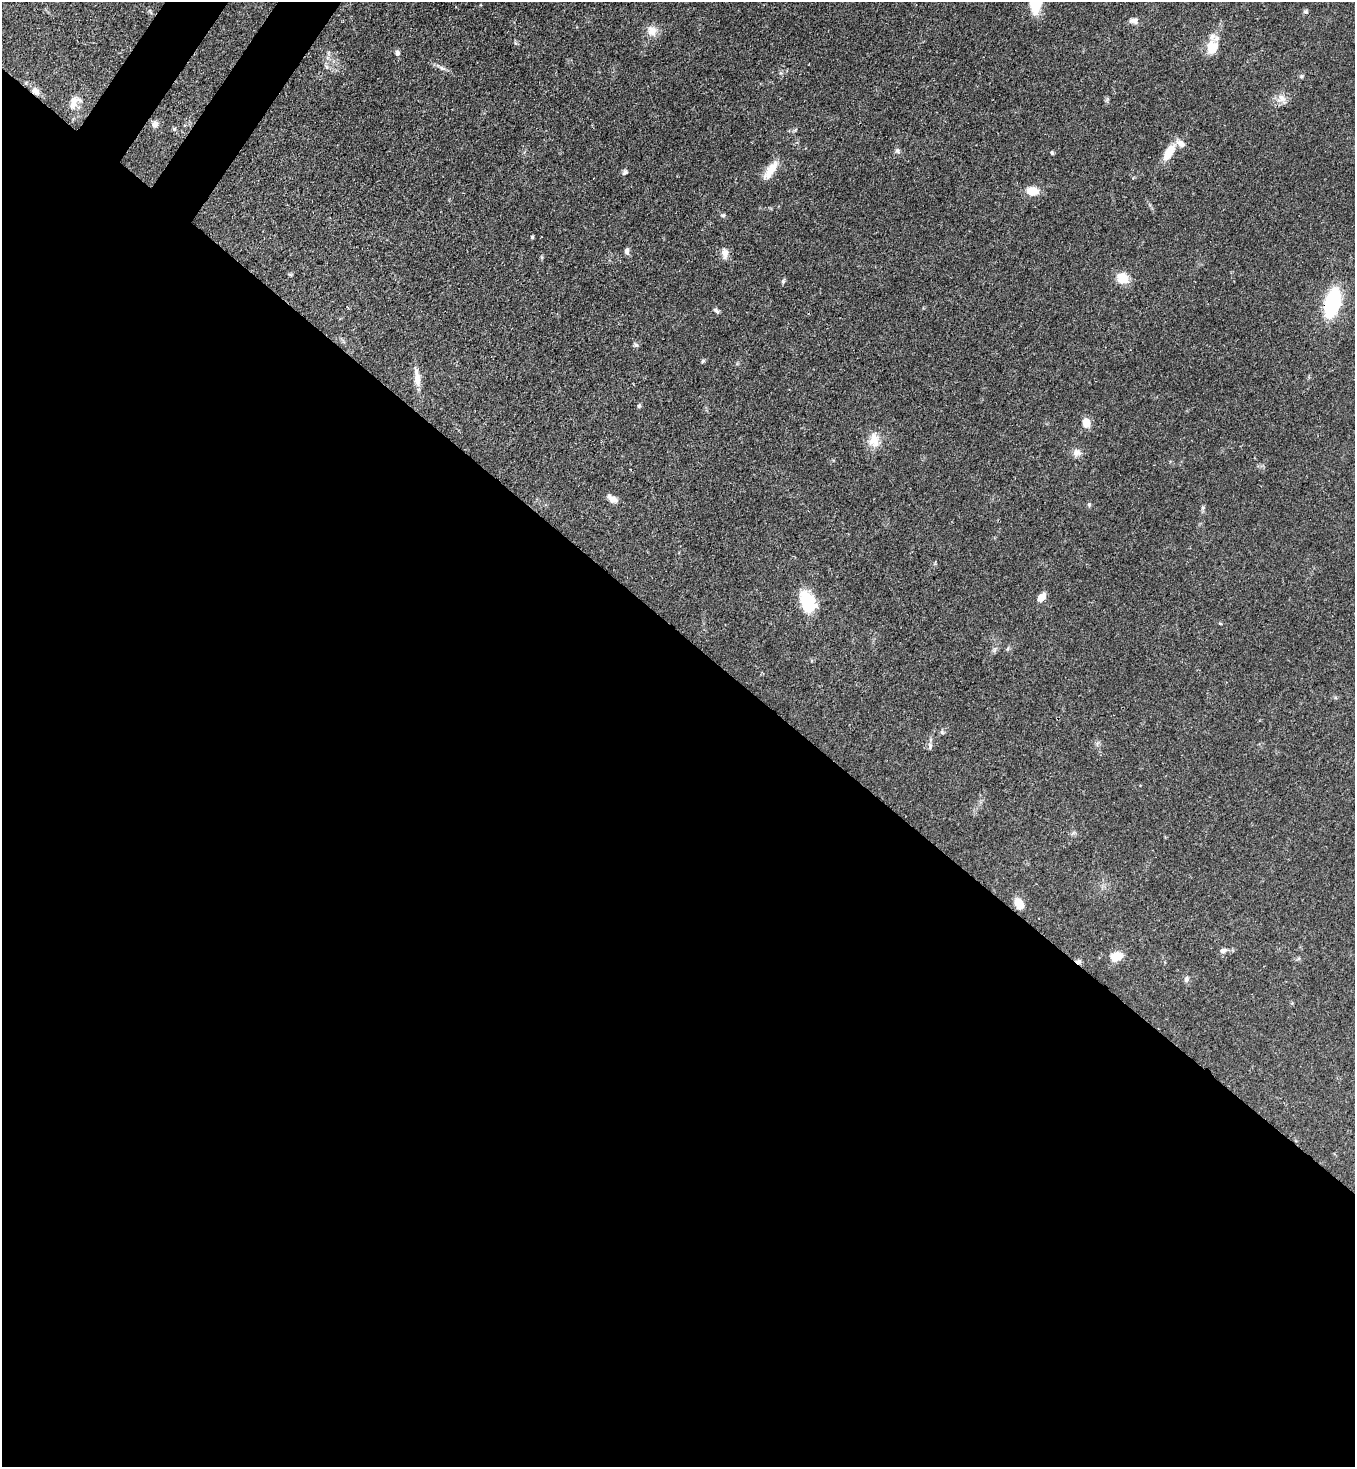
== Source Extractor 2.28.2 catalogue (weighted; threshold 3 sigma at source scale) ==
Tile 14 of 4 x 4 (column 2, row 4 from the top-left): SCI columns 1717-3069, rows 60-1524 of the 6000 x 5978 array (HDU 1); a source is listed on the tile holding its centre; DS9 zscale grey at full resolution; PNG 1357 x 1469 px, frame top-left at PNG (2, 2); no overlay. Shown black and unused: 58% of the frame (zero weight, under 3 of 4 exposures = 7% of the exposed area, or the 3 px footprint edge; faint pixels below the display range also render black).
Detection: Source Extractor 2.28.2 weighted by HDU 2 'WHT'; one run over the whole footprint, this tile lists its part. Background 0.0701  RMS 0.0036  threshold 0.016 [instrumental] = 3 sigma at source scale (4.5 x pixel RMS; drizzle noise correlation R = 1.50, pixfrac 1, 0.05/0.05 arcsec/px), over >= 5 px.
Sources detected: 46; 1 cosmic-ray / hot-pixel residue — not listed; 2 inside a brighter listed object's ellipse — not listed separately; the other 43 listed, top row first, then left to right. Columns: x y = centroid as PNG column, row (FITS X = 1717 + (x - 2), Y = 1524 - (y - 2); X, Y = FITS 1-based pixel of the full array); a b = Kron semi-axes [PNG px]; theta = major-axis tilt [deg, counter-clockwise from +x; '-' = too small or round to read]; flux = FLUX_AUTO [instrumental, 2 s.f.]
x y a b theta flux
1305 12 6 4 -1 0.59
1134 21 12 8 2 1.7
652 31 14 13 - 3.5
1212 48 14 12 71 6.7
397 53 7 5 80 1
442 68 10 5 -26 1.1
1301 76 6 5 - 0.54
35 91 12 8 -37 2.2
1281 98 12 10 -55 2.6
74 101 20 13 52 3.7
155 124 9 8 - 1.6
174 129 5 5 - 0.57
897 150 7 7 - 0.84
1052 152 6 4 -64 0.45
1169 152 23 9 58 6.2
770 171 29 9 56 5
625 172 8 6 48 0.86
1033 191 12 9 -8 5.2
723 215 6 4 1 0.5
532 237 4 4 - 0.51
627 251 8 6 -83 1.1
725 253 12 8 88 2.6
1123 278 14 12 -22 5.3
783 281 7 4 46 0.55
1332 303 20 10 74 39
716 311 9 5 -43 0.89
636 345 7 5 -52 0.69
703 361 6 4 45 0.51
417 378 24 8 -82 3.9
639 406 6 4 74 0.57
1086 423 11 8 -75 3.5
874 440 20 14 -84 4.9
1077 452 11 10 - 2.1
612 499 14 7 -34 2.3
1089 504 6 5 - 0.54
1041 597 9 6 50 3.7
807 602 24 15 -65 13
995 649 9 4 71 0.76
930 746 9 5 -87 0.98
1019 904 13 9 -62 4.3
1223 950 9 6 17 1.3
1116 957 11 8 24 6.2
1186 979 9 6 73 1
Overlapping masked pixels (flux is a lower limit): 2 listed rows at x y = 35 91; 1332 303